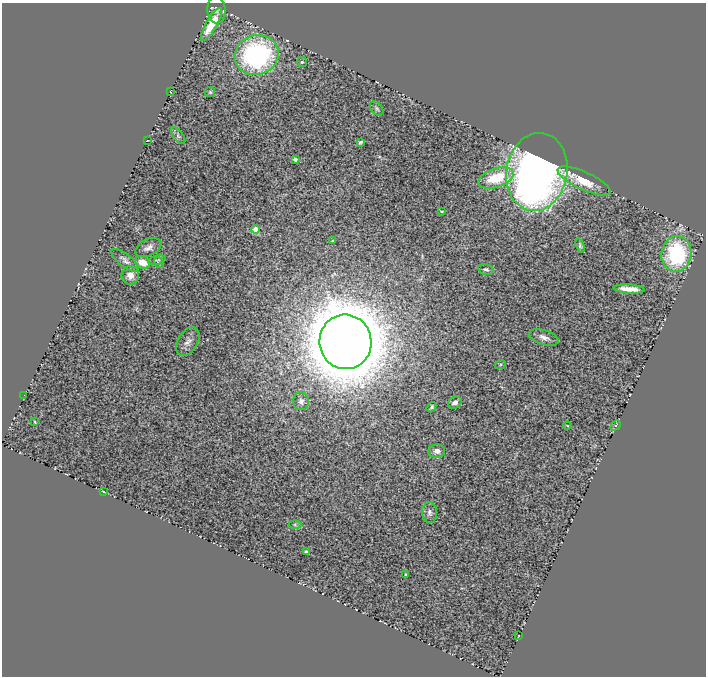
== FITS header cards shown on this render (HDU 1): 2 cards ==
NAXIS1  =                  704
NAXIS2  =                  674

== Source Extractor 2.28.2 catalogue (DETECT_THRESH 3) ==
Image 704 x 674 px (HDU 1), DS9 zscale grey, 1 PNG px = 1 image px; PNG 708 x 678 px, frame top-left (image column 1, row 674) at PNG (2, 3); each listed source drawn as its Kron ellipse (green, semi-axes under 4 px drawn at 4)
Background 0.522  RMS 0.12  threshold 0.348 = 3 sigma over >= 5 px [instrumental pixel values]
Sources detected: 45; all 45 listed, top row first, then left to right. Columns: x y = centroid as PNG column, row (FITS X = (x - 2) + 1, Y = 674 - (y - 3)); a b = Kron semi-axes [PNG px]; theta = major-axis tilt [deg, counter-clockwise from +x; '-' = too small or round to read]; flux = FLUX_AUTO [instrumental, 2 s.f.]
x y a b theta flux
216 10 13 9 -85 34
211 24 19 5 59 160
257 55 22 20 18 1500
302 62 5 5 - 12
171 92 3 2 - 4.3
210 92 5 5 - 11
377 108 8 5 -51 16
178 136 10 5 -53 16
147 141 3 2 - 4.8
360 142 4 3 - 13
295 159 4 3 - 54
537 172 39 30 80 5600
496 178 18 9 18 320
584 181 29 9 -25 210
441 211 4 3 - 11
256 229 4 4 - 160
333 241 3 2 - 7.1
580 246 7 4 -73 15
148 248 14 8 26 43
676 254 18 15 85 790
125 260 16 6 -38 36
157 260 9 4 13 14
143 262 8 6 -23 110
159 262 6 4 -53 10
486 269 8 5 -15 17
130 275 9 9 - 64
629 289 15 4 -3 110
544 337 15 7 -18 52
188 342 15 10 58 50
345 342 27 26 - 45000
500 365 5 3 - 8.8
24 395 2 2 - 5
301 401 9 7 -83 47
455 402 7 5 38 45
431 407 6 3 52 16
35 422 3 2 - 5.8
567 425 4 2 - 5.8
616 425 6 3 45 7.6
437 451 8 6 5 47
103 491 4 2 - 4.3
430 513 10 7 -89 31
295 525 6 4 0 9.2
306 552 4 3 - 13
406 575 3 3 - 22
518 636 3 2 - 4.3